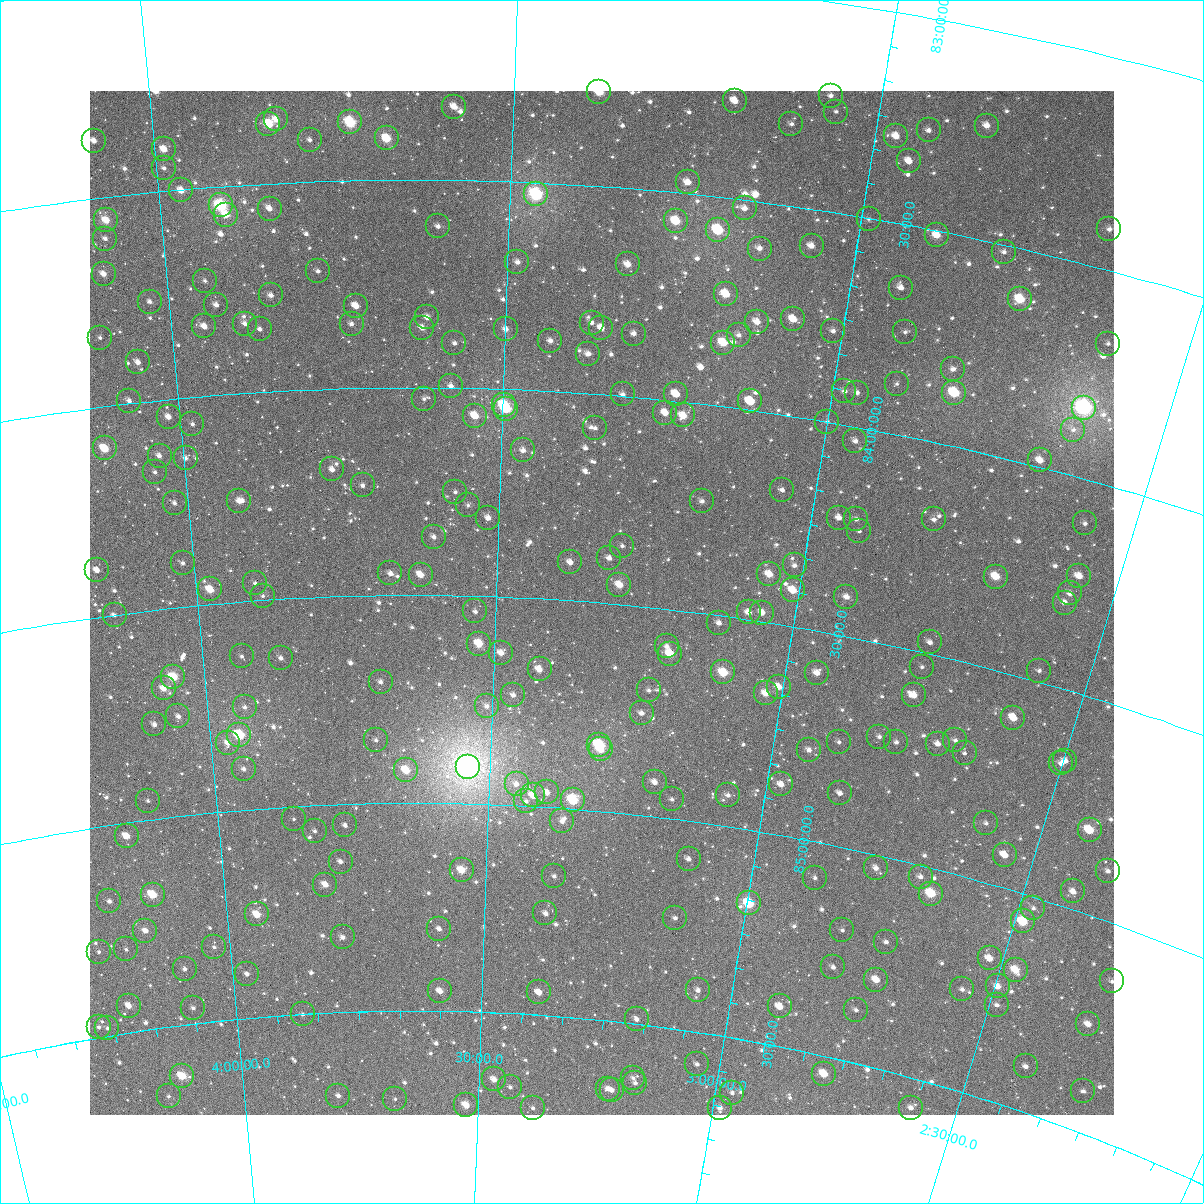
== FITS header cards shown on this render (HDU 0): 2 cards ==
NAXIS1  =                 1024
NAXIS2  =                 1024

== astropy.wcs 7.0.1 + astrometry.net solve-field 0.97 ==
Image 1024 x 1024 px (HDU 0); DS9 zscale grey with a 90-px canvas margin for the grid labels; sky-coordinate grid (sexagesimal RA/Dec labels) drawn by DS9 from the SOLVED WCS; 268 Tycho-2 reference stars matched to detected sources circled (green)
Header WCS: RA---TAN-SIP/DEC--TAN-SIP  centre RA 03:19:22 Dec +84:30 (49.84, +84.50 deg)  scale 8.66 arcsec/px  FOV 147.9' x 147.9'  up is +175 deg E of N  parity flipped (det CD > 0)
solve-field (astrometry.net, Tycho-2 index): VERIFIED the header's WCS against the Tycho-2 star catalogue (verified at 6 index scales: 18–268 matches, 0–1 conflicts across passes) and refined it, rather than solving blind
Solved WCS: RA---TAN-SIP/DEC--TAN-SIP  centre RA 03:19:22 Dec +84:30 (49.84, +84.50 deg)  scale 8.66 arcsec/px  FOV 147.8' x 147.9'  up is +175 deg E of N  parity flipped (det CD > 0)
The solver's refit moves the header's centre by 0.64 arcsec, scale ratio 0.9999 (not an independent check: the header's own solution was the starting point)
Tycho-2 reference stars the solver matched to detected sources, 268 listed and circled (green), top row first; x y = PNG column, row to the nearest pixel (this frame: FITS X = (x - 90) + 1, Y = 1024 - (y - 91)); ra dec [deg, ICRS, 3 dp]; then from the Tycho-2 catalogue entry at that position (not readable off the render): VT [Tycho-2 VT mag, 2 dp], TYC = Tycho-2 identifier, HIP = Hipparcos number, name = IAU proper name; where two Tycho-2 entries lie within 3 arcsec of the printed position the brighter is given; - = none
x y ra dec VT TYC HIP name
599 92 50.740 +83.274 8.99 4616-2741-1 - -
831 96 46.024 +83.223 11.04 4616-2720-1 - -
735 101 47.955 +83.266 9.91 4616-2671-1 - -
454 107 53.717 +83.324 10.09 4616-2746-1 - -
836 112 45.874 +83.259 11.70 4616-3001-1 - -
276 119 57.418 +83.346 10.10 4616-323-1 - -
350 122 55.876 +83.360 8.12 4616-273-1 17392 -
268 124 57.578 +83.357 9.13 4616-379-1 17953 -
791 124 46.739 +83.304 11.29 4616-2900-1 - -
987 126 42.787 +83.228 10.29 4616-2786-1 - -
929 130 43.933 +83.266 11.03 4616-2925-1 - -
896 136 44.569 +83.294 10.20 4616-2750-1 - -
387 138 55.120 +83.400 8.85 4616-2861-1 - -
310 140 56.732 +83.399 11.09 4616-239-1 - -
94 141 61.227 +83.361 10.26 4617-2132-1 - -
164 149 59.788 +83.399 9.80 4616-361-1 - -
909 161 44.213 +83.348 10.57 4616-2797-1 - -
164 168 59.827 +83.444 11.27 4616-259-1 - -
688 182 48.745 +83.472 10.67 4616-1639-1 - -
181 190 59.507 +83.501 9.57 4616-515-1 - -
536 194 51.938 +83.528 7.47 4616-1259-1 16129 -
221 205 58.695 +83.545 7.65 4616-445-1 18300 -
745 208 47.484 +83.520 10.92 4616-2345-1 - -
270 209 57.649 +83.560 10.43 4616-501-1 - -
226 215 58.586 +83.569 9.71 4616-576-1 - -
869 219 44.835 +83.501 11.70 4616-2535-1 - -
106 220 61.163 +83.555 9.20 4617-971-1 - -
676 221 48.914 +83.568 8.83 4616-2509-1 - -
438 226 54.034 +83.611 10.80 4616-1173-1 - -
1109 229 39.831 +83.404 10.97 4616-2125-1 - -
718 230 47.993 +83.579 9.59 4616-2267-1 14870 -
937 235 43.349 +83.511 9.52 4616-3096-1 - -
105 239 61.230 +83.599 11.12 4617-2148-1 - -
812 246 45.953 +83.588 10.30 4616-1481-1 - -
760 249 47.057 +83.611 10.91 4616-1935-1 - -
1004 252 41.881 +83.517 11.68 4616-3109-1 - -
517 262 52.286 +83.693 10.73 4616-1379-1 - -
628 264 49.873 +83.682 9.83 4616-1127-1 - -
318 271 56.660 +83.716 11.09 4616-346-1 - -
104 274 61.355 +83.682 10.07 4617-108-1 - -
205 281 59.159 +83.723 11.49 4616-555-1 - -
901 288 43.900 +83.651 11.08 4616-2427-1 - -
726 294 47.663 +83.730 9.70 4616-3069-1 - -
271 295 57.721 +83.769 10.69 4616-431-1 - -
1020 299 41.314 +83.619 8.73 4616-1799-1 - -
150 302 60.413 +83.761 11.04 4617-371-1 - -
216 305 58.949 +83.783 10.82 4616-441-1 - -
356 306 55.842 +83.802 10.77 4616-318-1 - -
427 317 54.252 +83.831 10.42 4616-566-1 - -
793 319 46.113 +83.768 9.83 4616-1903-1 - -
757 322 46.904 +83.787 10.03 4616-1419-1 - -
592 323 50.573 +83.829 11.09 4616-2175-1 - -
245 324 58.338 +83.833 10.96 4616-560-1 - -
352 324 55.954 +83.845 11.40 4616-547-1 - -
204 326 59.253 +83.833 10.52 4616-312-1 - -
422 328 54.362 +83.856 10.36 4616-495-1 - -
601 328 50.345 +83.840 10.35 4616-3061-1 - -
260 329 58.018 +83.848 11.02 4616-557-1 - -
506 329 52.486 +83.856 10.55 4616-1859-1 - -
833 331 45.202 +83.781 10.97 4616-3182-1 - -
905 332 43.627 +83.753 11.69 4616-1769-1 - -
634 334 49.609 +83.847 11.01 4616-1565-1 - -
739 335 47.272 +83.824 11.33 4616-1357-1 - -
100 338 61.598 +83.834 11.64 4617-624-1 - -
550 341 51.475 +83.878 10.70 4616-593-1 - -
454 343 53.636 +83.892 11.16 4616-242-1 - -
723 343 47.597 +83.847 9.06 4616-795-1 - -
1108 344 39.226 +83.671 11.68 4616-2207-1 - -
588 354 50.609 +83.905 11.08 4616-889-1 - -
138 362 60.814 +83.903 10.69 4617-1459-1 - -
953 369 42.416 +83.819 11.44 4616-3051-1 - -
897 384 43.596 +83.880 12.10 4616-1547-1 - -
451 386 53.701 +83.996 10.62 4616-579-1 - -
844 391 44.725 +83.921 11.04 4616-853-1 - -
857 393 44.436 +83.918 11.38 4616-1423-1 - -
954 393 42.276 +83.874 8.52 4616-1811-1 13149 -
623 394 49.747 +83.996 11.45 4616-1487-1 - -
676 394 48.526 +83.983 10.81 4616-1519-1 - -
424 399 54.322 +84.027 11.75 4616-500-1 - -
129 401 61.111 +83.993 10.96 4617-111-1 - -
750 401 46.816 +83.979 10.12 4616-1707-1 - -
504 405 52.464 +84.039 8.43 4616-362-1 16276 -
1084 408 39.365 +83.835 6.82 4616-3197-1 12232 -
506 409 52.413 +84.047 9.77 4616-552-1 16267 -
665 413 48.728 +84.030 10.17 4616-911-1 - -
683 415 48.304 +84.032 9.76 4616-1273-1 - -
475 416 53.128 +84.066 10.87 4616-480-1 - -
169 417 60.249 +84.041 10.59 4617-660-1 - -
827 422 45.002 +83.999 12.38 4616-2555-1 - -
192 424 59.713 +84.063 11.40 4616-553-1 - -
595 428 50.325 +84.081 11.25 4616-2851-1 - -
1073 430 39.473 +83.893 11.85 4616-2575-1 - -
855 441 44.280 +84.034 11.25 4616-1247-1 - -
105 448 61.812 +84.100 8.88 4617-1146-1 - -
523 450 51.977 +84.145 11.10 4616-466-1 - -
160 456 60.553 +84.133 11.18 4617-358-1 - -
186 458 59.948 +84.144 11.53 4616-483-1 - -
1040 460 40.029 +83.984 10.30 4616-1051-1 - -
332 469 56.501 +84.193 10.64 4616-396-1 - -
155 472 60.698 +84.170 11.72 4617-523-1 - -
363 485 55.782 +84.234 11.34 4616-384-1 - -
782 490 45.787 +84.179 11.47 4616-1403-1 - -
455 492 53.561 +84.251 11.35 4616-452-1 - -
239 501 58.757 +84.259 10.73 4616-468-1 - -
702 501 47.642 +84.232 11.05 4616-651-1 - -
175 503 60.311 +84.249 11.09 4617-456-1 - -
468 505 53.250 +84.281 11.94 4616-492-1 - -
488 518 52.751 +84.311 10.65 4616-300-1 - -
839 518 44.339 +84.222 11.06 4616-1825-1 - -
856 519 43.925 +84.218 11.46 4616-1975-1 - -
934 519 42.116 +84.182 11.66 4616-1153-1 - -
1085 523 38.642 +84.103 11.57 4616-2650-1 - -
859 531 43.809 +84.245 11.89 4616-1183-1 - -
434 537 54.075 +84.360 11.53 4616-528-1 - -
622 546 49.456 +84.359 11.69 4616-1545-1 - -
609 558 49.738 +84.391 11.20 4620-2046-1 - -
570 562 50.691 +84.408 10.28 4620-1162-1 - -
183 563 60.262 +84.395 11.49 4621-87-1 - -
795 565 45.200 +84.354 11.59 4616-1963-1 - -
97 570 62.375 +84.387 10.83 4621-115-1 - -
390 573 55.141 +84.447 10.73 4620-1310-1 - -
769 574 45.778 +84.384 9.73 4620-1949-1 - -
421 575 54.388 +84.451 10.00 4620-1421-1 - -
1079 576 38.429 +84.228 10.80 4616-1527-1 - -
996 577 40.359 +84.282 9.34 4616-2031-1 - -
255 583 58.510 +84.457 11.73 4620-986-1 - -
619 585 49.433 +84.453 9.58 4620-2083-1 - -
210 589 59.643 +84.464 9.31 4620-1381-1 - -
793 590 45.144 +84.414 9.58 4620-2099-1 - -
1070 593 38.528 +84.275 10.74 4616-697-1 - -
263 596 58.348 +84.489 12.59 4620-1054-1 - -
846 597 43.815 +84.406 10.51 4620-2109-1 - -
1065 603 38.592 +84.299 10.82 4616-825-1 - -
475 611 53.005 +84.537 11.07 4620-1347-1 - -
749 612 46.149 +84.483 10.61 4620-1955-1 - -
762 613 45.813 +84.478 10.34 4620-2166-1 - -
115 615 62.084 +84.500 11.53 4621-319-1 - -
719 623 46.849 +84.518 10.72 4620-1472-1 - -
930 642 41.555 +84.473 11.34 4620-1576-1 - -
479 644 52.882 +84.614 9.52 4620-1430-1 - -
667 646 48.095 +84.589 11.15 4620-1744-1 - -
501 653 52.311 +84.634 10.69 4620-1360-1 - -
670 654 47.980 +84.606 9.30 4620-2061-1 - -
242 656 58.988 +84.631 11.56 4620-1426-1 - -
281 658 57.995 +84.641 10.98 4620-960-1 - -
922 667 41.611 +84.535 12.34 4620-1448-1 - -
540 669 51.302 +84.669 10.12 4620-1399-1 - -
1039 671 38.742 +84.474 11.46 4620-1638-1 - -
723 672 46.568 +84.634 8.82 4620-2185-1 - -
817 673 44.197 +84.600 10.58 4620-1988-1 - -
173 677 60.800 +84.665 8.72 4621-1375-1 - -
381 682 55.425 +84.708 11.48 4620-1323-1 - -
779 687 45.104 +84.648 9.96 4620-1572-1 14015 -
164 688 61.079 +84.690 10.05 4621-1275-1 - -
649 690 48.429 +84.698 11.76 4620-1371-1 - -
766 693 45.405 +84.668 9.79 4620-1898-1 - -
513 695 51.946 +84.735 10.72 4620-1368-1 - -
914 695 41.655 +84.604 10.46 4620-1816-1 - -
487 706 52.634 +84.765 11.12 4620-1306-1 - -
245 707 59.011 +84.753 12.11 4620-1256-1 - -
642 713 48.551 +84.755 11.09 4620-1184-1 - -
178 716 60.773 +84.760 11.31 4621-1355-1 - -
1013 718 39.045 +84.599 10.08 4620-1444-1 - -
154 724 61.430 +84.773 10.69 4621-1102-1 - -
239 735 59.211 +84.819 8.55 4620-1423-1 18468 -
879 737 42.294 +84.721 11.60 4620-1554-1 - -
376 740 55.572 +84.848 11.57 4620-970-1 - -
955 740 40.342 +84.687 11.70 4620-1802-1 - -
839 742 43.303 +84.753 12.00 4620-1996-1 - -
896 742 41.828 +84.725 11.40 4620-2169-1 - -
228 743 59.545 +84.837 10.41 4620-1268-1 - -
938 744 40.767 +84.706 11.07 4620-1664-1 - -
599 745 49.592 +84.841 8.31 4620-1364-1 - -
601 749 49.539 +84.852 9.74 4620-1312-1 - -
809 750 44.037 +84.786 11.02 4620-2097-1 - -
965 753 40.023 +84.712 11.59 4620-1786-1 - -
1065 761 37.452 +84.664 11.12 4620-70-1 - -
1061 763 37.537 +84.673 11.43 4620-436-1 - -
468 767 53.084 +84.911 5.71 4620-2216-1 16489 -
244 769 59.167 +84.902 11.26 4620-988-1 - -
406 770 54.768 +84.921 9.50 4620-1280-1 - -
655 782 48.005 +84.917 10.78 4620-958-1 - -
517 784 51.751 +84.949 11.16 4620-1395-1 - -
781 784 44.608 +84.879 10.51 4620-1834-1 - -
547 792 50.907 +84.964 10.41 4620-1200-1 - -
840 793 43.008 +84.873 11.21 4620-1678-1 - -
533 795 51.280 +84.974 9.92 4620-1024-1 - -
728 795 45.986 +84.925 11.33 4620-2003-1 - -
672 799 47.485 +84.953 11.50 4620-1432-1 - -
573 800 50.184 +84.978 8.33 4620-1270-1 - -
148 801 61.856 +84.954 12.07 4621-1295-1 - -
526 801 51.459 +84.989 11.32 4620-1022-1 - -
294 819 57.895 +85.030 11.87 4620-1214-1 - -
562 821 50.434 +85.032 11.22 4620-1014-1 - -
986 823 38.996 +84.862 11.45 4620-226-1 - -
345 825 56.473 +85.051 11.72 4620-1361-1 - -
1090 830 36.299 +84.805 9.12 4620-272-1 - -
315 831 57.330 +85.061 11.96 4620-1176-1 - -
127 836 62.564 +85.031 9.92 4621-848-1 - -
1005 855 38.284 +84.923 11.39 4620-702-1 - -
689 859 46.812 +85.090 11.19 4620-1202-1 - -
341 862 56.641 +85.138 11.61 4620-1228-1 - -
876 868 41.619 +85.031 10.88 4620-602-1 - -
462 870 53.199 +85.161 9.39 4620-1154-1 - -
1108 871 35.487 +84.885 11.76 4620-437-1 - -
554 876 50.549 +85.164 11.37 4620-1164-1 - -
921 877 40.353 +85.026 10.98 4620-917-1 - -
815 878 43.228 +85.085 11.85 4620-2075-1 - -
325 885 57.098 +85.193 10.33 4620-1240-1 - -
1073 891 36.203 +84.958 10.91 4620-326-1 - -
931 894 39.950 +85.059 8.65 4620-782-1 12410 -
153 895 62.058 +85.180 8.99 4621-752-1 - -
109 901 63.313 +85.180 12.02 4621-700-1 - -
749 903 44.927 +85.174 8.85 4620-1058-1 - -
1033 908 37.107 +85.025 11.74 4620-891-1 - -
545 913 50.728 +85.255 10.91 4620-1038-1 - -
257 914 59.126 +85.253 9.26 4620-994-1 18436 -
675 918 46.968 +85.235 11.31 4620-1396-1 - -
1023 921 37.272 +85.064 8.85 4620-236-1 - -
439 929 53.813 +85.303 10.73 4620-1253-1 - -
842 930 42.160 +85.195 11.69 4620-190-1 - -
145 931 62.405 +85.263 10.36 4621-1177-1 - -
343 937 56.663 +85.320 10.73 4620-1161-1 - -
886 942 40.856 +85.198 11.93 4620-691-1 - -
214 947 60.459 +85.322 11.98 4621-771-1 - -
126 949 63.038 +85.300 12.09 4621-34-1 - -
99 952 63.840 +85.296 11.54 4621-966-1 - -
990 958 37.871 +85.172 10.19 4620-592-1 - -
833 967 42.193 +85.286 11.45 4620-344-1 - -
185 969 61.400 +85.367 11.26 4621-797-1 - -
1016 970 37.060 +85.180 9.53 4620-590-1 - -
247 974 59.567 +85.394 10.97 4620-1195-1 - -
876 980 40.874 +85.293 9.67 4620-924-1 - -
1112 981 34.360 +85.132 12.36 4620-875-1 - -
998 986 37.419 +85.231 10.29 4620-607-1 - -
962 989 38.377 +85.262 11.69 4620-438-1 - -
698 990 46.006 +85.399 11.44 4620-158-1 - -
440 991 53.765 +85.452 10.41 4620-1225-1 - -
539 992 50.763 +85.446 10.21 4620-1033-1 - -
997 1005 37.284 +85.274 11.66 4620-635-1 - -
129 1006 63.206 +85.436 10.99 4621-677-1 - -
780 1006 43.506 +85.405 10.56 4620-726-1 - -
193 1008 61.283 +85.462 11.67 4621-278-1 - -
856 1010 41.251 +85.375 11.91 4620-522-1 - -
303 1014 57.971 +85.501 12.14 4620-1105-1 - -
637 1019 47.728 +85.489 12.15 4620-1015-1 - -
1088 1024 34.584 +85.248 10.06 4620-558-1 - -
99 1027 64.214 +85.475 11.41 4621-988-1 - -
107 1028 63.957 +85.482 11.65 4621-755-1 - -
697 1064 45.696 +85.576 11.23 4620-876-1 - -
1026 1066 35.914 +85.393 11.81 4620-268-1 - -
824 1074 41.762 +85.542 9.69 4620-741-1 - -
182 1076 61.881 +85.621 8.75 4621-750-1 19253 -
633 1078 47.624 +85.630 11.82 4620-546-1 - -
494 1079 52.008 +85.661 10.07 4620-1043-1 - -
635 1083 47.538 +85.641 11.60 4620-552-1 - -
510 1087 51.489 +85.677 12.14 4620-1077-1 - -
608 1089 48.384 +85.662 11.40 4620-815-1 - -
612 1090 48.253 +85.665 11.27 4620-794-1 - -
1083 1091 34.039 +85.403 11.57 4620-239-1 - -
732 1093 44.462 +85.630 11.43 4620-832-1 - -
169 1096 62.387 +85.665 12.08 4621-304-1 - -
338 1096 56.988 +85.700 11.11 4620-1087-1 - -
395 1099 55.159 +85.712 11.92 4620-1189-1 - -
466 1105 52.871 +85.725 9.43 4620-1039-1 - -
533 1108 50.721 +85.724 11.71 4620-804-1 - -
720 1108 44.754 +85.671 10.92 4620-914-1 - -
911 1108 38.888 +85.570 10.77 4620-583-1 - -